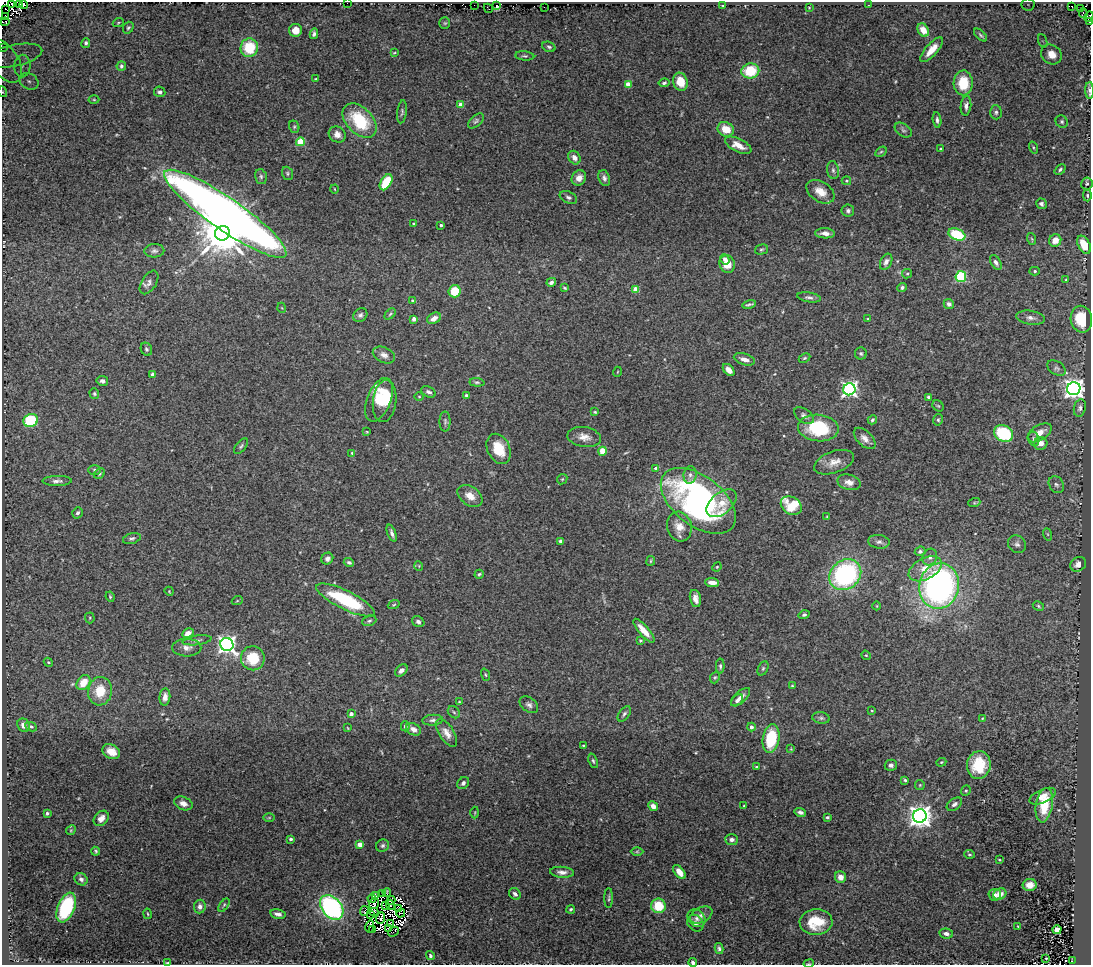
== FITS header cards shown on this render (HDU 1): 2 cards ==
NAXIS1  =                 1089
NAXIS2  =                  963

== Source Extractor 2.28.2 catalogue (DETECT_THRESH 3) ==
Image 1089 x 963 px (HDU 1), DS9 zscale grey, 1 PNG px = 1 image px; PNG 1093 x 967 px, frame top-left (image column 1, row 963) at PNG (2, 2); each listed source drawn as its Kron ellipse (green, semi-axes under 4 px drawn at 4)
Background 0.385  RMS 0.02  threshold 0.0601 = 3 sigma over >= 5 px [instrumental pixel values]
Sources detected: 345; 15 with non-positive FLUX_AUTO (blend fragments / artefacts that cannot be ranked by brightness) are neither listed nor drawn; the other 330 listed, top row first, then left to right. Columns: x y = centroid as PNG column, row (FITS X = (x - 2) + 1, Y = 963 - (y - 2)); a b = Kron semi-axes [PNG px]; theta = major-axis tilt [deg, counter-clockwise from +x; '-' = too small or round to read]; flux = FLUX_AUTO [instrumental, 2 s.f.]
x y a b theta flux
20 3 3 2 - 280
347 3 2 2 - 56
12 4 4 3 - 250
1028 4 6 6 - 3.6
23 5 4 3 - 40
474 5 2 2 - 2.3
497 5 3 2 - 6.8
868 5 2 2 - 1.4
723 6 3 3 - 1.1
544 7 2 2 - 3.4
809 7 4 2 - 0.98
1071 7 2 2 - 14
488 8 5 2 - 16
6 9 2 2 - 54
1081 9 3 2 - 19
1083 13 4 3 - 31
1089 16 5 2 - 33
6 17 3 2 - 35
5 22 4 3 - 35
1089 22 2 2 - 1.1
118 23 6 4 19 1.5
445 23 5 5 - 1.8
128 28 6 5 - 2.4
295 30 6 6 - 10
923 30 7 5 -57 16
314 34 5 4 - 3.3
981 35 8 4 -44 2.3
1043 41 7 4 -70 3.2
86 43 5 4 - 3.1
549 47 7 5 -20 2.6
2 48 3 2 - 3.1
249 48 9 8 - 48
932 50 15 6 48 15
394 53 4 2 - 1.3
1051 54 11 9 -37 19
14 56 29 10 12 32
525 56 9 4 -7 2.8
4 61 24 14 -56 29
22 66 11 8 88 13
121 66 4 4 - 2.5
750 71 9 7 11 49
315 79 4 2 - 1.1
29 81 10 7 -32 8.5
680 82 9 7 -73 23
664 83 5 4 - 2.3
963 83 12 9 88 36
628 84 4 4 - 19
1089 90 8 4 -89 2.6
3 92 5 3 - 1.5
160 92 6 5 - 3.8
94 100 5 3 - 1.3
461 105 4 4 - 15
966 106 10 5 84 5.2
402 112 11 5 83 3.1
996 112 7 5 -88 3.1
937 120 8 3 -84 3.1
360 121 20 13 -45 73
476 121 9 5 42 3.3
1062 122 6 5 - 2.6
294 127 6 5 - 2.2
726 129 8 7 - 22
903 130 9 6 -34 3.7
337 134 9 7 -36 8.5
300 142 4 4 - 52
738 145 14 6 -25 15
1033 147 6 3 -71 1.5
940 149 3 3 - 1.5
881 152 6 4 30 1.9
574 158 7 5 -57 7.4
1060 169 6 4 41 2.3
833 170 9 6 -80 3.9
287 173 7 5 -70 2.2
261 177 8 5 -75 3.1
579 178 8 7 - 9.2
604 178 8 5 -73 4.6
846 181 4 3 - 1.6
386 182 9 5 60 48
1087 183 6 5 - 2.4
335 189 4 3 - 0.9
820 192 15 10 -32 18
1087 195 6 4 -89 1.9
568 197 9 5 -27 3.9
1041 204 6 5 - 3.2
848 211 6 6 - 3.8
225 214 73 16 -35 2000
414 224 3 3 - 1.7
441 225 3 3 - 3.1
222 233 7 7 - 5900
825 233 10 5 -3 7.6
957 234 9 5 -21 58
1032 239 6 3 -70 1.7
1055 240 6 6 - 13
1084 245 10 6 -62 26
761 249 7 5 17 2.3
154 251 10 6 2 4.7
725 259 5 4 - 4.8
886 262 8 5 63 5.4
996 262 8 5 -59 5
727 264 9 7 -73 21
1035 271 5 4 - 2.5
907 274 5 4 - 1.9
961 277 5 5 - 79
1066 280 4 3 - 1.8
149 282 13 7 58 6
551 282 5 4 - 3.7
902 287 5 4 - 2.9
565 288 4 3 - 1.6
636 289 4 4 - 26
455 291 6 6 - 30
809 297 12 5 -9 4.1
412 300 3 2 - 1.3
749 304 7 3 12 2.7
949 304 5 5 - 3.9
282 308 5 3 - 1.1
390 314 6 4 45 2
360 315 8 6 44 3.9
434 318 7 5 29 9.1
1030 318 14 7 -9 7.7
414 319 4 3 - 4
868 319 4 3 - 1.3
1081 319 13 10 -78 50
146 349 7 5 -64 2.5
861 354 6 6 - 2.4
384 355 12 7 -25 7
804 358 6 4 27 1.9
744 359 11 5 -17 8.9
1057 368 10 6 -33 4.3
729 370 7 4 -47 8.6
617 372 5 3 - 1.2
152 374 4 4 - 4
102 381 6 5 - 4
477 382 7 4 -5 2.3
849 389 6 6 - 430
1074 389 6 6 - 880
429 392 8 5 -27 4.2
94 394 5 4 - 2
419 396 5 3 - 1.2
467 396 4 3 - 3.2
929 397 4 3 - 2.6
379 400 23 12 69 41
385 401 21 11 83 40
938 406 6 5 - 1.9
1080 408 9 6 77 4.2
595 412 4 4 - 1.5
804 416 11 6 -37 5.3
31 420 7 6 - 86
872 420 5 3 - 2.1
938 420 6 4 78 2.6
445 421 10 5 -90 3.3
818 428 20 13 -6 80
367 432 4 4 - 1.4
1003 433 10 8 -29 84
1039 433 13 7 32 12
584 437 17 10 -9 13
865 438 13 7 -44 8.3
1034 439 7 5 -75 3.3
1041 443 7 6 - 8.3
241 446 9 5 50 2.9
499 449 16 11 -65 34
603 451 4 4 - 36
352 453 4 4 - 1.6
834 462 21 10 20 15
656 468 4 4 - 7.7
95 470 6 5 - 2.4
99 473 6 5 - 2.4
690 475 9 6 82 4.8
562 479 6 4 44 1.6
57 481 14 5 1 5.6
849 482 12 7 -14 9.6
1056 485 9 7 -56 4
470 496 14 9 -35 14
698 501 43 25 -38 430
722 503 17 10 41 19
974 503 6 4 18 1.8
791 506 11 8 -32 56
78 513 6 5 - 3
827 517 4 3 - 1.2
679 527 15 12 -75 16
392 533 9 4 -69 4.5
1047 534 6 4 -70 1.5
132 538 9 5 16 3.2
561 541 4 4 - 3.2
879 542 11 7 -7 5.3
1017 544 9 8 - 5.3
920 551 5 4 - 2.4
930 557 8 7 - 5.2
327 559 6 5 - 5.5
651 561 5 2 - 1.3
349 562 5 4 - 2.4
1078 564 8 7 - 8.6
419 566 5 3 - 1.1
717 567 5 4 - 1.3
925 569 18 10 27 22
479 574 5 4 - 2
845 575 17 14 41 220
712 583 7 4 -5 9.5
939 586 23 19 78 460
169 591 5 3 - 1.2
110 597 5 3 - 1.6
695 598 9 5 -77 8.5
345 600 32 9 -26 100
237 601 5 3 - 1.2
394 605 6 3 20 1.5
877 606 4 3 - 0.98
1038 606 6 4 -29 2.1
804 615 5 4 - 3.1
90 618 5 5 - 1.7
369 621 7 5 20 2.6
418 622 6 5 - 3.9
644 631 15 5 -49 16
188 633 6 4 28 9.5
197 640 15 4 8 4.1
640 640 4 3 - 1.4
227 644 7 6 - 650
187 648 14 9 -2 9.3
866 655 5 4 - 1.6
253 658 12 12 - 41
48 662 5 3 - 1.5
720 666 7 4 90 2.5
763 668 7 5 63 2.3
401 670 7 5 44 5.1
485 675 6 4 -71 1.8
715 678 6 4 68 1.9
83 683 8 6 52 26
792 686 4 4 - 1.8
100 691 14 12 82 35
165 697 8 5 84 7.3
741 697 12 5 43 7.6
737 700 7 5 47 4.8
459 702 4 3 - 1.2
529 705 10 7 -37 5.1
872 711 3 2 - 0.9
454 712 7 5 -45 2.5
351 714 4 4 - 6.1
624 714 9 5 53 3.2
821 718 9 5 -9 3.3
982 718 4 3 - 1.4
433 720 10 5 5 4.4
23 725 7 6 - 6.6
405 726 5 4 - 4.2
31 727 6 4 -25 2.2
751 727 4 4 - 5.6
348 728 4 2 - 1
413 729 8 5 -27 7.4
447 733 16 7 -57 11
771 739 14 8 80 64
583 745 4 2 - 1.4
791 749 3 3 - 1
111 752 9 7 -29 14
593 761 7 4 -70 2.4
941 762 5 4 - 1.4
891 765 6 5 - 4.3
979 765 14 12 81 44
757 767 3 3 - 3.1
905 780 4 3 - 2.4
463 783 7 5 48 4.2
920 785 5 5 - 1.6
966 791 5 4 - 1.9
1043 796 14 6 24 12
183 803 10 6 -21 7.8
954 804 8 5 35 4.6
1044 805 17 8 81 39
653 806 5 4 - 9.2
744 806 3 2 - 1.4
800 812 6 4 -15 3.7
47 813 3 3 - 3.1
475 813 6 3 -90 1.2
920 816 7 6 - 1300
827 817 3 3 - 2.8
101 818 8 6 47 9.1
269 818 5 3 - 1.3
71 830 5 4 - 1.4
291 839 3 3 - 3.9
732 840 6 5 - 5.4
360 844 4 4 - 19
383 846 6 6 - 3.1
96 851 4 3 - 1.9
637 852 6 4 1 2
969 854 5 3 - 1.6
999 860 3 2 - 1.1
562 872 12 5 -4 7
679 872 8 4 -51 11
840 877 6 5 - 9.1
81 879 7 6 - 4.8
1030 885 7 6 - 11
387 893 4 2 - 0.55
383 894 3 2 - 2.4
515 894 6 5 - 3.8
1000 894 7 5 29 13
995 895 6 6 - 4.6
376 896 4 3 - 10
372 898 4 2 - 3.8
609 898 10 4 90 2.7
391 900 4 2 - 1.2
374 904 5 4 - 0.88
224 905 7 4 55 2.1
390 905 5 2 - 0.31
200 906 7 6 - 5.9
386 906 4 2 - 1.2
658 906 7 7 - 39
66 907 16 8 68 110
332 907 14 9 -50 260
398 908 3 2 - 1.8
571 909 4 4 - 1.7
365 911 5 2 - 2
374 912 4 2 - 0.97
401 913 4 2 - 1.3
147 914 5 3 - 1.4
278 914 8 4 -13 4.9
371 914 2 2 - 0.23
701 915 12 7 27 7.5
381 918 6 2 69 0.27
696 918 10 8 -44 6.4
816 922 16 13 3 44
695 923 9 7 -48 5.6
390 924 3 2 - 1.4
1018 926 2 2 - 0.95
370 927 6 4 78 16
389 929 2 2 - 2.2
372 930 4 2 - 7.8
1057 930 4 4 - 20
394 932 6 2 44 1.8
946 934 7 5 -11 5.4
719 948 5 4 - 2.7
430 956 5 4 - 2.7
1046 958 2 2 - 0.83
1072 961 2 2 - 2.2
693 962 4 3 - 3.5
167 963 4 2 - 1.3
809 964 5 2 - 1.1
At the frame edge (FLAGS 8, measured only in part): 11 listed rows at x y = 20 3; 347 3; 1089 16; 5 22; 1089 22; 2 48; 4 61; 1089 90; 3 92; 693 962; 809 964
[15 non-positive-flux detections neither listed nor drawn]